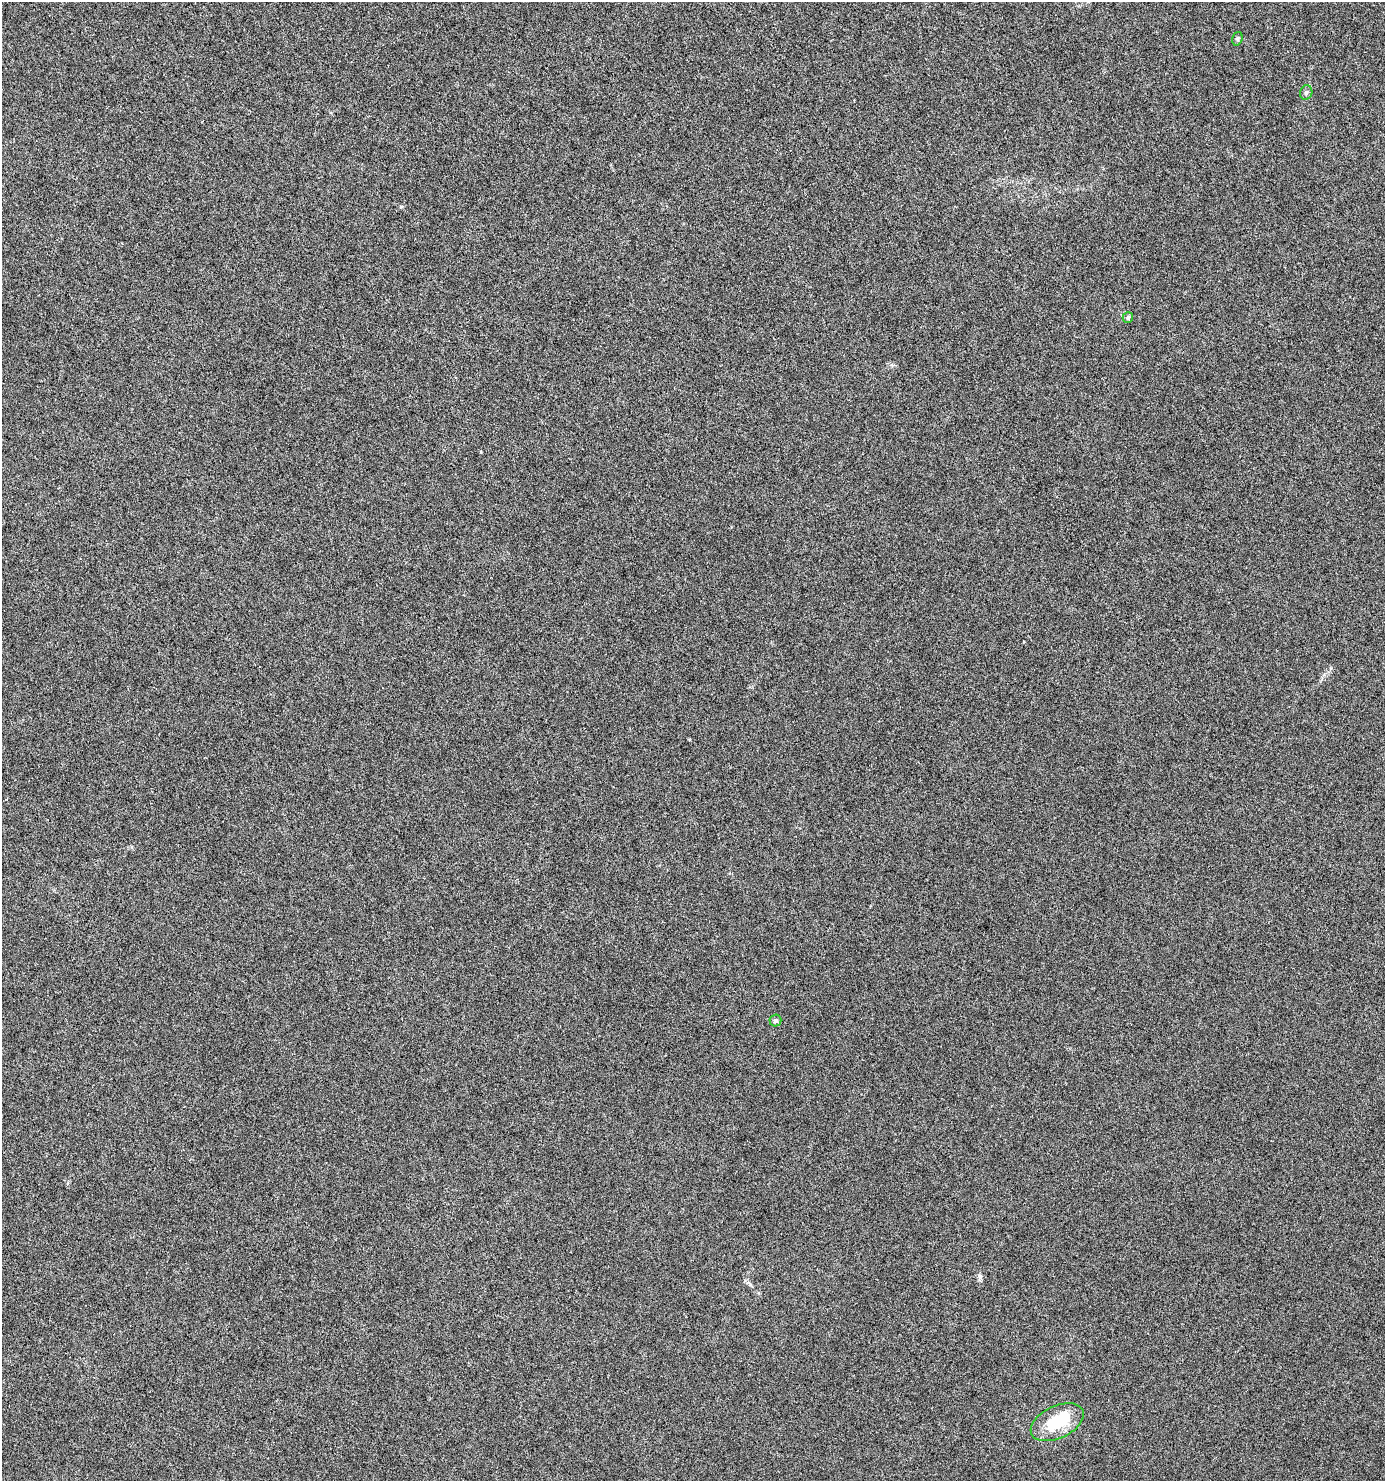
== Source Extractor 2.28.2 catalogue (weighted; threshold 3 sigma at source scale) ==
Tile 11 of 4 x 4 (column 3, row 3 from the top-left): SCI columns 2952-4334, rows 1481-2959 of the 5840 x 5920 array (HDU 1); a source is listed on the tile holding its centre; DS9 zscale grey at full resolution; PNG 1387 x 1483 px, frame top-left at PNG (2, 2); each listed source drawn as its Kron ellipse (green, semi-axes under 4 px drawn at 4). Nothing masked; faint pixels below the display range render black.
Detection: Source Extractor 2.28.2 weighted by HDU 2 'WHT'; one run over the whole footprint, this tile lists its part. Background 9.40e-04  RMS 0.0014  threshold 0.00576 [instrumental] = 3 sigma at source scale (4.09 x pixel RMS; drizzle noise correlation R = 1.36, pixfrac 0.8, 0.0396/0.0396 arcsec/px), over >= 5 px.
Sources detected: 6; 1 inside a brighter object's white glare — neither listed nor drawn; the other 5 listed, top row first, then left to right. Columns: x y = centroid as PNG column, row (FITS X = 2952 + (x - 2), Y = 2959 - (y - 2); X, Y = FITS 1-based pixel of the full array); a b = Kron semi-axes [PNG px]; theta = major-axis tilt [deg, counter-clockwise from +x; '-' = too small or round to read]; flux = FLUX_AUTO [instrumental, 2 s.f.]
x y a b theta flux
1237 39 7 5 73 0.19
1306 92 7 6 - 0.32
1128 318 5 5 - 0.28
775 1021 6 6 - 0.35
1057 1422 28 16 25 5.1